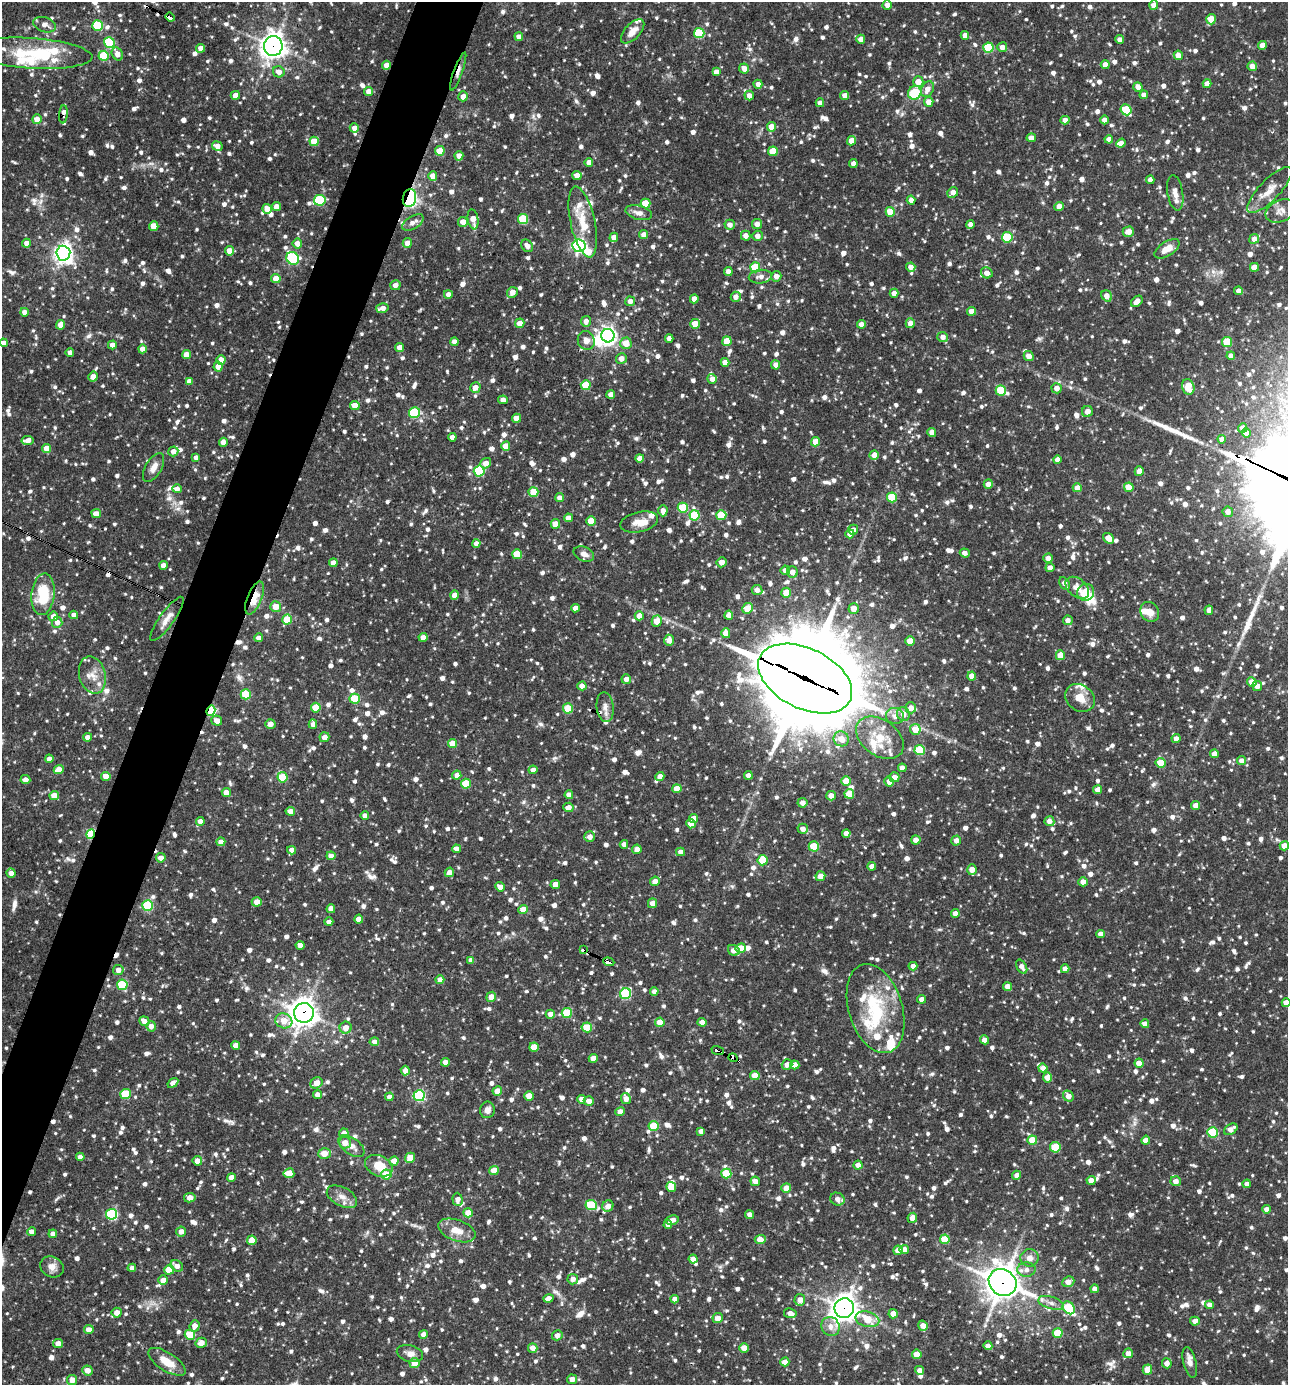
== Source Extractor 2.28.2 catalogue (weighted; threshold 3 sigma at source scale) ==
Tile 7 of 4 x 4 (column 3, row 2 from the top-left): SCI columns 2843-4128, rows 2769-4151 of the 5551 x 5537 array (HDU 1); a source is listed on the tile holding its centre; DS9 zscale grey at full resolution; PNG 1290 x 1387 px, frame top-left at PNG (2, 2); each listed source drawn as its Kron ellipse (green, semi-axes under 4 px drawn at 4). Shown black and unused: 4% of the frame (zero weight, under 3 of 4 exposures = <1% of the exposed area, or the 3 px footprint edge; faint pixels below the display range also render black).
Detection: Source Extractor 2.28.2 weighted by HDU 2 'WHT'; one run over the whole footprint, this tile lists its part. Background 0.0839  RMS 0.0039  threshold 0.0177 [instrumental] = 3 sigma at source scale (4.5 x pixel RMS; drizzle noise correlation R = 1.50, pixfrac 1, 0.05/0.05 arcsec/px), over >= 5 px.
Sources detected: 1819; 4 inside a brighter object's white glare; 8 cosmic-ray / hot-pixel residue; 2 long thin detections or spike segments (spike, bleed or trail) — neither listed nor drawn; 50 inside a brighter listed object's ellipse — not listed separately; of the other 1755, all 500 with FLUX_AUTO >= 2.31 (the completeness limit of this list) listed and drawn (1255 fainter detections not listed), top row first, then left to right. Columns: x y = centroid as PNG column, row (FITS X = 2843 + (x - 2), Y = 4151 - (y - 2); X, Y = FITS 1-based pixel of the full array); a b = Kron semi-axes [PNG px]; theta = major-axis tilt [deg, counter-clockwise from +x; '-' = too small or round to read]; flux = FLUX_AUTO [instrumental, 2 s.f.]
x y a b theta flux
887 5 5 4 - 2.7
1154 5 5 4 - 2.8
170 17 5 3 - 9.7
1211 19 5 4 - 9
44 25 11 7 -19 2.4
97 26 5 5 - 20
633 31 15 7 47 3.8
699 33 5 5 - 25
965 35 4 4 - 3
519 37 4 4 - 2.6
861 39 4 4 - 2.6
1120 40 4 4 - 2.8
109 42 5 5 - 25
1262 45 4 4 - 3.1
273 46 10 9 - 340
1002 47 5 5 - 2.9
201 48 4 4 - 3.4
988 48 5 5 - 22
31 53 61 15 -4 24
117 54 7 5 -61 3.1
1178 55 5 4 - 3
104 56 5 5 - 14
386 65 4 4 - 2.8
1105 65 4 4 - 3.2
1252 66 5 4 - 3.5
744 68 5 5 - 3.5
458 71 20 4 70 2.5
279 72 6 5 - 2.9
716 72 4 4 - 2.9
918 82 5 5 - 5
758 84 4 4 - 2.7
1207 84 4 4 - 3.3
1138 87 5 4 - 2.9
927 89 8 6 63 3.2
369 91 4 4 - 3
915 93 7 6 - 16
235 95 4 4 - 3.1
1144 95 4 4 - 2.5
463 96 5 4 - 2.9
749 96 5 4 - 2.7
845 96 4 4 - 3.1
929 102 5 4 - 3.8
820 103 4 4 - 2.7
1126 110 6 5 - 17
63 114 9 4 84 3.6
37 119 5 5 - 4.2
1065 120 4 4 - 2.8
1105 120 4 4 - 3.4
771 127 5 4 - 4.4
354 128 4 4 - 2.9
1031 138 5 4 - 3.2
1109 139 4 4 - 2.9
314 141 5 4 - 9.4
852 141 5 4 - 4.2
1121 143 5 4 - 2.3
217 146 5 4 - 3.1
440 151 5 4 - 7.9
773 151 5 5 - 11
459 156 4 4 - 3.1
589 162 4 4 - 2.6
853 163 4 4 - 2.4
577 175 4 4 - 3.2
433 176 5 4 - 3.9
1150 180 4 4 - 2.4
1270 190 30 10 46 6
953 192 6 5 - 2.9
1175 193 18 7 -80 3.2
409 198 9 6 77 100
320 200 6 5 - 24
911 200 4 4 - 2.6
645 203 5 5 - 9.2
277 206 4 4 - 3.5
1059 206 5 4 - 3.4
267 209 5 4 - 4.4
1281 211 16 10 24 3.1
890 212 5 5 - 9.1
639 213 13 7 -14 2.6
473 219 10 5 -80 4.9
523 219 5 5 - 20
413 222 12 6 32 2.8
463 222 5 5 - 3.7
583 222 36 12 -77 11
757 224 5 5 - 2.9
970 224 4 4 - 2.7
730 225 5 5 - 2.5
154 226 5 4 - 6.7
1128 232 6 5 - 3.2
644 235 4 4 - 3
746 236 5 5 - 2.6
757 236 5 5 - 2.8
614 237 5 4 - 3.5
1007 237 5 5 - 22
1254 239 5 4 - 3
26 243 4 4 - 2.5
297 243 5 4 - 3.4
407 243 5 4 - 3.2
527 246 7 5 -49 2.7
579 246 6 6 - 99
1167 249 14 7 33 5.4
229 251 4 4 - 4.3
63 253 7 7 - 210
293 258 7 6 - 44
755 267 5 5 - 17
911 267 4 4 - 2.7
1254 267 4 4 - 6.4
728 272 4 4 - 2.5
987 273 6 5 - 3.5
776 276 5 5 - 3
760 277 11 7 4 2.5
276 278 4 4 - 5.2
395 285 5 5 - 2.7
1239 291 4 4 - 2.9
512 292 6 5 - 3.1
894 293 4 4 - 2.5
448 294 4 4 - 2.4
1107 296 6 5 - 3.1
736 297 5 5 - 2.5
694 299 4 4 - 3.4
630 301 5 5 - 2.7
1137 301 7 4 44 3.8
382 308 6 4 16 3.5
972 311 4 4 - 4.2
24 312 4 4 - 2.8
586 321 5 5 - 2.4
520 323 5 4 - 4.3
910 323 5 4 - 2.8
695 324 5 4 - 6.8
861 324 4 4 - 2.8
61 325 5 4 - 3.6
608 336 7 6 - 180
943 337 5 5 - 2.7
669 338 4 4 - 2.5
586 340 9 8 - 2.7
727 341 5 4 - 8.3
454 342 4 4 - 2.7
1227 342 5 5 - 14
4 343 4 4 - 2.4
626 343 6 5 - 6.1
112 345 4 4 - 2.9
400 347 4 4 - 3.7
142 349 4 4 - 2.7
70 352 4 4 - 2.3
186 355 4 4 - 4.2
1029 356 5 4 - 3
1231 356 4 4 - 2.6
621 358 5 5 - 2.9
221 360 4 4 - 6.2
725 362 4 4 - 3.3
775 365 5 4 - 2.5
218 367 5 4 - 2.9
93 377 5 5 - 3.1
712 379 5 5 - 2.8
189 381 4 4 - 2.7
586 385 5 5 - 11
475 387 5 5 - 3.1
1188 387 8 6 -75 9.1
1057 388 5 5 - 2.9
1001 390 5 5 - 14
611 394 4 4 - 2.5
503 400 5 4 - 2.6
355 405 5 4 - 6
1087 411 5 5 - 2.8
414 413 5 5 - 29
516 418 4 4 - 5.4
1243 428 5 4 - 3.2
932 432 4 4 - 2.5
1246 433 5 4 - 2.6
452 437 4 4 - 2.5
1222 439 4 4 - 2.4
27 441 6 4 9 3.3
223 442 4 4 - 3.1
815 442 4 4 - 5.5
506 446 4 4 - 5.6
47 448 4 4 - 4.3
173 451 5 5 - 2.6
874 455 4 4 - 4.1
196 458 4 4 - 2.4
640 458 4 4 - 3.8
1057 460 4 4 - 2.8
486 463 6 5 - 3
153 467 16 8 60 3.3
479 471 5 5 - 31
1139 471 5 4 - 3.2
988 484 4 4 - 2.9
1129 487 5 4 - 6.8
1077 488 4 4 - 3.5
177 489 4 4 - 2.5
533 492 5 5 - 6.9
892 497 5 5 - 16
559 498 4 4 - 2.7
683 508 5 5 - 16
663 511 5 4 - 2.5
1228 512 5 5 - 2.8
96 513 5 4 - 3.4
694 515 5 5 - 21
721 515 5 5 - 11
568 518 4 4 - 3.3
591 521 5 4 - 8
639 522 19 10 13 4.7
555 524 5 4 - 5
853 530 5 5 - 2.9
850 534 4 4 - 3.1
1108 538 6 5 - 4.2
476 543 4 4 - 2.7
965 553 5 4 - 2.3
517 554 5 5 - 12
584 554 10 7 -23 2.7
1048 558 5 4 - 2.5
722 562 5 5 - 3.5
333 563 4 4 - 2.7
163 565 4 4 - 2.6
1050 568 4 4 - 2.7
785 570 5 4 - 2.4
792 572 5 5 - 2.9
1065 583 7 5 -61 2.6
1077 588 13 9 -40 3.6
757 590 5 5 - 2.4
1086 592 9 8 - 11
786 593 5 4 - 7
43 594 21 11 84 17
455 595 4 4 - 2.8
254 598 17 7 67 9.2
276 606 5 5 - 4.5
575 608 4 4 - 2.6
748 608 5 5 - 8.8
854 608 5 5 - 3.3
1209 610 5 4 - 2.5
1150 612 10 9 - 3.9
74 615 4 4 - 2.8
729 615 4 4 - 3.6
53 616 5 4 - 3.3
639 616 4 4 - 4
167 619 26 7 54 3.9
287 619 5 5 - 12
1068 620 5 5 - 2.5
657 621 5 5 - 5.9
57 622 5 5 - 2.7
726 633 5 4 - 5.8
423 637 4 4 - 2.7
259 638 4 4 - 2.5
669 640 5 5 - 3
910 641 4 4 - 5.7
1060 655 5 4 - 6.6
92 675 19 13 -75 5.4
972 676 4 4 - 4.6
626 679 5 4 - 2.5
805 679 50 30 -26 7400
1252 682 5 4 - 4.4
582 686 4 4 - 2.5
1257 686 5 5 - 2.9
246 694 5 5 - 17
1080 698 16 13 -38 5.6
355 699 5 5 - 17
605 707 15 8 -83 2.8
316 708 5 5 - 11
568 708 5 5 - 12
911 708 5 5 - 3.2
211 711 5 4 - 25
903 714 7 6 - 3.5
895 716 9 8 - 2.7
217 721 5 5 - 3.6
270 724 5 5 - 3.1
313 724 5 4 - 2.4
915 729 5 5 - 7.3
88 737 4 4 - 2.6
324 737 5 5 - 3
880 738 26 18 -36 12
841 739 8 7 - 5
1176 739 4 4 - 2.8
453 743 5 4 - 7.9
920 750 5 5 - 23
1214 754 4 4 - 2.7
49 759 4 4 - 2.6
1241 761 5 4 - 2.6
1161 763 5 5 - 9.7
902 768 4 4 - 2.5
59 770 5 4 - 5
533 770 4 4 - 2.4
457 775 4 4 - 3.4
748 775 4 4 - 2.7
106 776 4 4 - 4.3
660 776 4 4 - 2.9
282 777 5 5 - 18
894 777 5 5 - 3.2
25 780 5 4 - 2.7
846 781 5 4 - 7.3
889 782 5 4 - 3.4
466 784 5 5 - 15
677 789 4 4 - 4.1
1098 790 4 4 - 3.2
226 792 4 4 - 3.5
849 794 5 5 - 8.6
569 795 4 4 - 3
54 796 4 4 - 7.1
831 796 5 4 - 2.6
802 803 5 5 - 2.7
1196 805 4 4 - 3.6
568 807 5 4 - 3.1
290 811 5 4 - 3
365 816 4 4 - 2.8
694 819 4 4 - 4.7
200 821 4 4 - 2.6
1049 821 5 5 - 2.7
691 824 4 4 - 4.7
803 829 5 5 - 2.5
846 833 4 4 - 2.7
91 834 5 4 - 30
590 837 5 5 - 2.8
916 840 4 4 - 2.7
956 841 5 4 - 2.5
221 842 4 4 - 3.2
624 844 4 4 - 2.5
814 846 5 5 - 15
1284 846 5 4 - 4.7
457 849 4 4 - 3.4
637 849 5 4 - 2.8
292 850 4 4 - 2.5
680 852 4 4 - 2.4
331 856 4 4 - 2.8
161 858 5 4 - 2.9
763 860 5 5 - 13
872 866 4 4 - 2.4
972 870 5 4 - 4.4
449 872 5 4 - 2.7
11 873 4 4 - 3
820 876 5 5 - 3.5
655 881 5 4 - 2.8
1083 882 4 4 - 2.9
555 885 4 4 - 4.4
500 887 5 4 - 2.8
257 902 5 4 - 4.7
652 903 5 4 - 3.1
148 905 5 5 - 30
331 909 4 4 - 3.5
523 909 5 4 - 4.7
955 913 4 4 - 2.6
359 919 4 4 - 3.3
329 922 4 4 - 2.5
1101 934 4 4 - 2.8
300 945 4 4 - 3.4
741 948 5 5 - 8.1
583 950 4 3 - 4.9
734 950 6 5 - 3.5
471 960 4 4 - 2.7
609 962 5 3 - 29
913 966 4 4 - 2.5
1022 967 8 5 -60 2.4
1065 969 4 4 - 2.8
118 970 5 5 - 2.5
440 980 4 4 - 3.1
122 985 5 5 - 22
1008 987 4 4 - 3.8
654 991 4 4 - 2.3
625 994 6 5 - 33
491 997 5 5 - 3.5
922 999 4 4 - 2.9
1286 1003 4 4 - 4.5
875 1009 46 27 -73 31
304 1013 10 10 - 410
567 1013 5 5 - 14
550 1014 4 4 - 2.6
144 1021 5 4 - 2.7
284 1021 9 7 -19 5.2
660 1022 4 4 - 5.2
702 1022 4 4 - 3.4
1145 1024 4 4 - 2.8
151 1026 5 5 - 2.6
587 1027 5 5 - 11
346 1028 6 6 - 3.9
984 1040 5 4 - 2.7
374 1042 4 4 - 3.1
236 1045 4 4 - 2.9
534 1047 4 4 - 6.5
718 1051 6 3 -19 34
593 1058 4 4 - 2.8
733 1058 5 3 - 21
445 1062 4 4 - 3.1
1139 1063 4 4 - 4.1
787 1065 5 5 - 3
795 1065 4 4 - 2.8
1043 1068 4 4 - 2.8
405 1071 5 4 - 3
755 1076 4 4 - 7.2
1047 1077 5 4 - 4.1
173 1083 6 4 35 2.4
316 1083 6 5 - 4.6
497 1091 5 4 - 4.4
125 1094 5 5 - 21
317 1095 4 4 - 2.8
419 1096 5 5 - 43
529 1096 4 4 - 4.7
1068 1096 6 5 - 3.1
389 1097 4 4 - 2.5
626 1098 6 5 - 2.9
582 1099 4 4 - 3.2
589 1101 5 5 - 3
487 1110 8 7 - 2.5
620 1112 5 4 - 2.9
654 1126 5 5 - 16
1231 1129 7 5 33 3
701 1131 4 4 - 2.4
1213 1132 5 5 - 18
344 1133 5 5 - 3.6
1032 1140 5 4 - 9.6
1146 1140 4 4 - 3.8
345 1143 6 5 - 3.9
351 1146 15 8 -36 3.5
1055 1147 5 5 - 16
324 1153 6 5 - 5.5
80 1157 4 4 - 2.5
410 1158 5 4 - 5.4
197 1161 5 4 - 2.6
394 1161 4 4 - 4.4
858 1165 4 4 - 3.1
379 1166 14 10 -25 8.4
494 1171 5 4 - 6.6
289 1173 5 5 - 7.6
386 1174 5 5 - 8.6
726 1174 5 5 - 16
1017 1175 4 4 - 2.5
231 1177 4 4 - 2.9
1091 1180 4 4 - 3.2
755 1181 5 4 - 2.9
1176 1181 5 5 - 2.8
1247 1184 4 4 - 2.8
671 1187 5 5 - 5.7
786 1188 5 5 - 4.5
342 1197 16 9 -28 3.6
190 1198 6 4 11 3.5
458 1199 7 5 -87 2.6
837 1199 7 6 - 2.5
591 1205 6 5 - 24
608 1206 6 5 - 3
1267 1209 4 4 - 2.8
468 1213 5 4 - 4.9
112 1214 5 5 - 43
750 1215 4 4 - 2.7
912 1218 5 4 - 2.9
672 1220 7 4 10 2.3
668 1224 4 4 - 2.6
457 1230 19 10 -20 5.9
181 1231 5 5 - 2.7
32 1232 4 4 - 2.4
53 1234 4 4 - 2.3
945 1239 5 5 - 11
252 1240 5 4 - 6.5
760 1240 5 4 - 5.2
898 1250 4 4 - 3.8
904 1250 4 4 - 4.4
1029 1258 9 8 - 2.7
693 1259 4 4 - 3.1
177 1266 7 5 -33 2.8
52 1267 12 10 -28 3.1
132 1268 4 4 - 2.3
169 1270 5 4 - 8.8
1026 1270 9 7 3 2.4
573 1279 5 5 - 2.6
163 1280 5 5 - 2.8
1003 1282 14 12 -38 710
1068 1282 6 5 - 3.5
1095 1289 4 4 - 2.4
548 1299 5 4 - 3.1
675 1299 4 4 - 3
800 1300 6 5 - 3.1
1051 1303 13 6 -17 2.4
1210 1305 4 4 - 2.5
844 1308 10 9 - 430
1069 1308 7 5 -54 20
117 1313 5 5 - 3.4
790 1313 6 5 - 2.4
893 1314 4 4 - 5.2
718 1318 5 5 - 3
867 1319 12 7 -14 10
1195 1321 5 4 - 2.6
195 1326 6 5 - 2.7
830 1326 10 9 - 3.2
923 1326 5 4 - 3.3
89 1330 5 4 - 3.2
1058 1333 5 5 - 12
190 1335 5 5 - 11
423 1335 4 4 - 3
557 1335 5 5 - 2.8
58 1343 5 4 - 2.9
201 1343 6 5 - 3.1
988 1346 4 4 - 2.8
533 1348 5 4 - 3.2
744 1348 5 4 - 5.8
410 1353 13 8 -15 2.9
1128 1353 5 4 - 3.2
917 1354 5 4 - 6.1
167 1362 21 9 -33 6.7
785 1362 4 4 - 3
1190 1362 15 6 -76 2.8
414 1363 5 5 - 6.1
1167 1363 5 5 - 3
87 1370 5 5 - 3.2
920 1370 4 4 - 2.6
1147 1370 5 4 - 6.5
572 1379 5 5 - 3
72 1380 5 5 - 3.3
Overlapping masked pixels (flux is a lower limit): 17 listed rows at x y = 170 17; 273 46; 386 65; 458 71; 63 114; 409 198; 254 598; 805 679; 211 711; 91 834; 583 950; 609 962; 304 1013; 718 1051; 733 1058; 1003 1282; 844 1308
Isophote crosses this tile's border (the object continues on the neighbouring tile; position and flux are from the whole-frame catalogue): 3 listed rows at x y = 4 343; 1284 846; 1286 1003